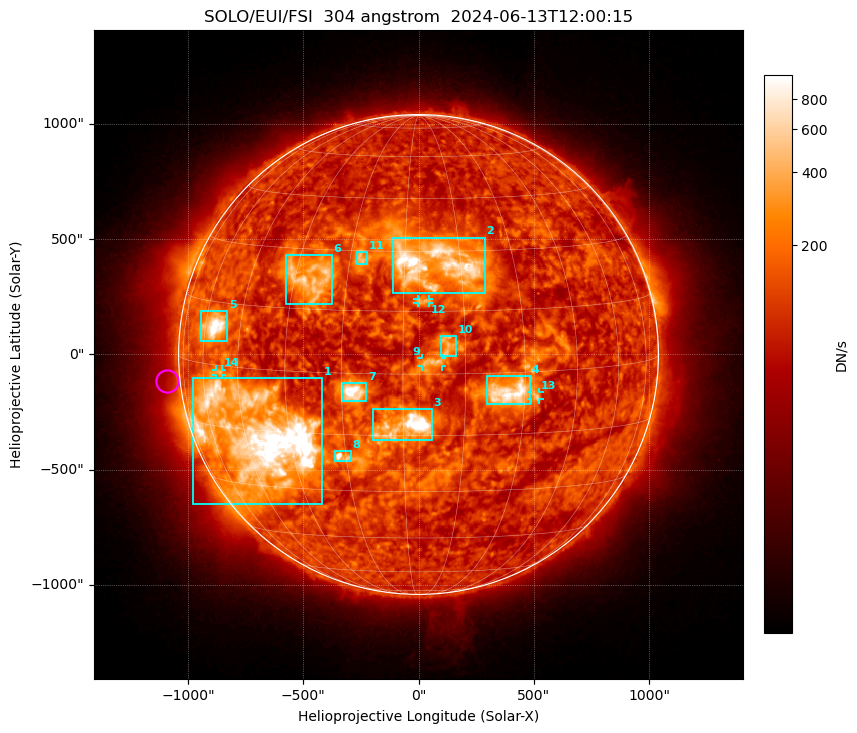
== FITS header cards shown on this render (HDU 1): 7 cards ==
TELESCOP= 'SOLO/EUI/FSI'       / telescope/Sensor name
WAVELNTH=                  304 / [Angstrom] characteristic wavelength observatio
WAVEUNIT= 'Angstrom'           / Wavelength unit
DATE-OBS= '2024-06-13T12:00:15.166' / [UTC] deprecated, same as DATE-BEG.
CTYPE1  = 'HPLN-TAN'           / helioprojective longitude (Solar X)
CTYPE2  = 'HPLT-TAN'           / helioprojective latitude (Solar Y)
BUNIT   = 'DN/s    '           / units of physical value, after BSCALE, BZERO

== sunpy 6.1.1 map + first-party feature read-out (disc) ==
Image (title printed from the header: SOLO/EUI/FSI  304 angstrom  2024-06-13T12:00:15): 634 x 634 px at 4.44 arcsec/px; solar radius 1041 arcsec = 235 px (full disc in frame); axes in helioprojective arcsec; data unit DN/s (BUNIT, on the colour bar)
Field: cropped to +-1.35 R_sun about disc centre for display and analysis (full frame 3806 x 3828 px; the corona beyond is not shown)
Orientation: file roll -16.99 deg (from PC/CROTA): ROTATED to solar-north-up (sunpy Map.rotate, bilinear) for analysis and display; everything below refers to the rotated frame
Observer: Stonyhurst longitude +168.7 deg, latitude +4.7 deg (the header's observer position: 169 deg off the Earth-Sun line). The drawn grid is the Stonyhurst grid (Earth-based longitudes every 15 deg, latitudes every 15 deg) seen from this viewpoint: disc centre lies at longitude +168.7 deg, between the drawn +165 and +180 deg meridians, so no drawn meridian runs through disc centre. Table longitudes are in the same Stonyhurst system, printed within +-180 deg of +168.7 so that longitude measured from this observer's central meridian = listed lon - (+168.7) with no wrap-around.
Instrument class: DISC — disc imager (sunpy class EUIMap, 304 A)
Bright regions (active regions / flare kernels): reference = the median radial profile (limb darkening/brightening removed); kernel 5 px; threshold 5 sigma = 203 DN/s over a disc level ~106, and >= 1.15x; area >= 9 px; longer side >= 6 px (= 27 arcsec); searched inside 0.97 R_sun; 14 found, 14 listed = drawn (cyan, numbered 1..; 4 of them under ~38 arcsec drawn as corner ticks so the feature stays visible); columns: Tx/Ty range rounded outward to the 10 arcsec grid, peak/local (2 s.f.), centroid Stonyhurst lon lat
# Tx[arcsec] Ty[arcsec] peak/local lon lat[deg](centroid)
1 -980..-410 -650..-100 21 +125 -16
2 -110..290 270..510 10 +173 +27
3 -200..60 -370..-240 25 +166 -13
4 290..490 -220..-90 7.6 +191 -5
5 -950..-830 60..190 12 +109 +9
6 -580..-370 220..430 5.3 +139 +23
7 -340..-220 -210..-120 7.9 +153 -4
8 -370..-290 -460..-420 11 +149 -21
9 10..110 -50..-10 3.7 +172 +3
10 100..170 -10..80 3.2 +176 +7
11 -270..-220 390..450 3.1 +153 +28
12 -10..50 220..240 3.6 +170 +17
13 490..530 -200..-160 3.1 +198 -6
14 -880..-850 -90..-60 3.4 +113 -2
Off-limb structures (1.02-1.3 R_sun): pedestal 0.0758 DN/s subtracted; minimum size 50 px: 5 found; the strongest spans PA ~55..145 deg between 1.02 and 1.3 R_sun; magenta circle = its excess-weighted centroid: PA ~95 deg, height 1.05 R_sun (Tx ~-1090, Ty ~-120 arcsec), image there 1.5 x the reference